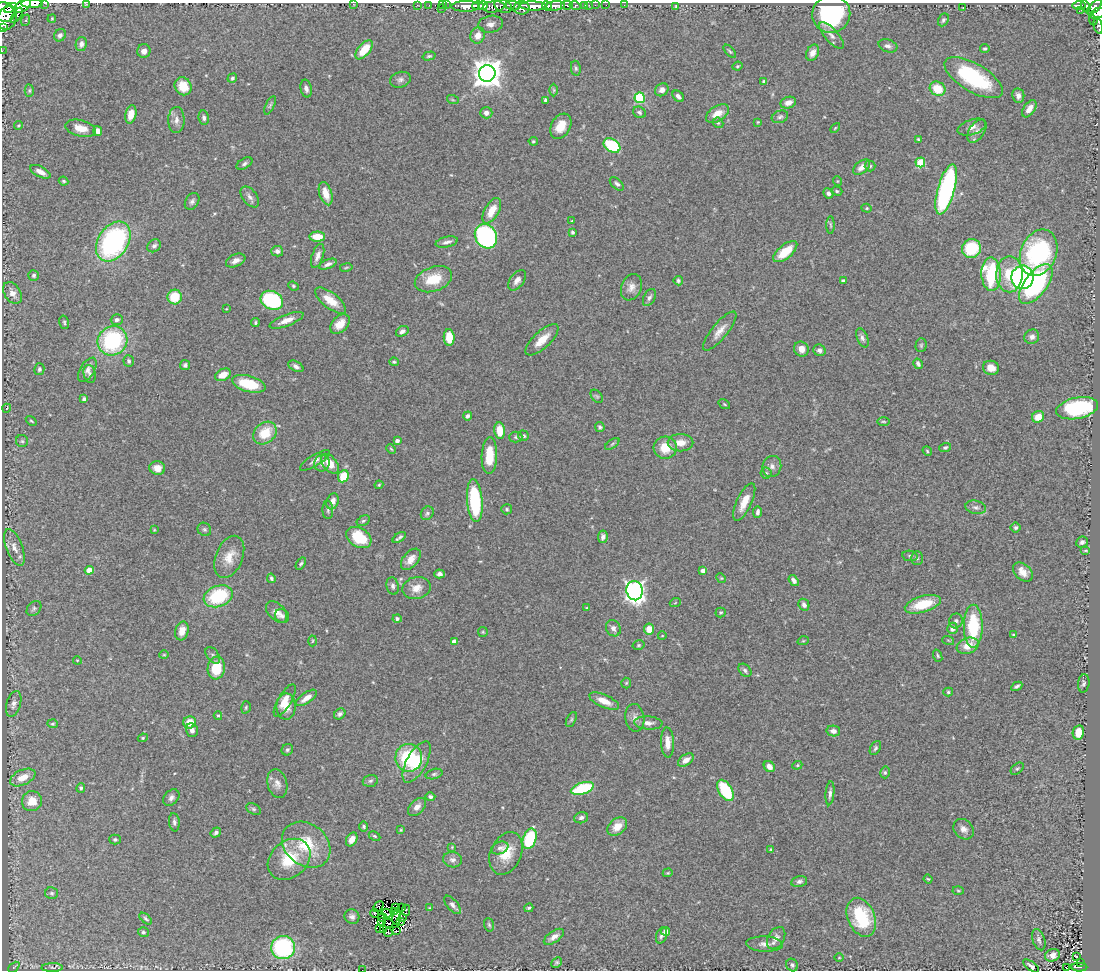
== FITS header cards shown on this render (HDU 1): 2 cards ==
NAXIS1  =                 1098
NAXIS2  =                  968

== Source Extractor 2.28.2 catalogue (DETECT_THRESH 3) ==
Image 1098 x 968 px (HDU 1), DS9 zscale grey, 1 PNG px = 1 image px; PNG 1102 x 972 px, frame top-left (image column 1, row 968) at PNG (2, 3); each listed source drawn as its Kron ellipse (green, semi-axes under 4 px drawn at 4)
Background 0.632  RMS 0.04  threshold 0.12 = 3 sigma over >= 5 px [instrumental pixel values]
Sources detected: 386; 7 with non-positive FLUX_AUTO (blend fragments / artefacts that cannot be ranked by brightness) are neither listed nor drawn; the other 379 listed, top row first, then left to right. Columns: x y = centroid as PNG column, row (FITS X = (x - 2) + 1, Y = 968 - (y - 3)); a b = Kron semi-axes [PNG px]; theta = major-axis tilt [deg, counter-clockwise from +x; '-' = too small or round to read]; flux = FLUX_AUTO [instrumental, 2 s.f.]
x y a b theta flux
44 3 3 2 - 16
32 4 11 3 0 1100
86 4 3 2 - 2
353 4 2 2 - 34
417 5 2 2 - 11
429 5 2 2 - 8.1
442 5 3 3 - 8.3
446 5 3 2 - 6.1
513 5 7 4 -10 380
567 5 6 3 -8 220
585 5 3 3 - 49
589 5 3 2 - 7.7
595 5 2 2 - 7.9
606 5 2 2 - 6.6
624 5 2 2 - 8.7
22 6 9 5 29 1400
466 6 14 5 1 1500
478 6 5 3 - 790
483 6 4 4 - 720
503 6 9 6 -23 520
533 6 13 4 -2 1800
547 6 5 4 - 780
556 6 9 4 5 990
575 6 5 3 - 140
676 6 4 2 - 1.7
1079 6 7 3 1 130
1086 6 6 4 -62 180
494 7 11 5 7 530
1094 7 10 4 45 430
10 8 7 4 25 6900
441 8 2 2 - 13
522 8 8 6 2 1200
963 8 3 2 - 1.7
1081 10 4 3 - 13
4 12 11 9 -19 2600
1097 13 8 5 22 170
831 14 19 18 - 350
17 15 9 3 56 39
7 18 12 9 66 2700
52 19 4 3 - 3
26 20 6 4 72 2.8
943 20 7 5 61 5.8
1093 20 5 3 - 31
490 24 12 8 9 22
1098 26 8 4 -77 78
2 28 4 3 - 210
60 35 6 5 - 9
478 35 8 7 - 28
831 35 17 6 -47 16
81 44 7 5 81 9.7
888 46 10 6 -18 9.4
985 48 5 4 - 4.1
364 50 11 6 50 66
2 51 2 2 - 3.5
144 51 7 6 - 14
730 51 8 3 -49 4.1
813 53 8 6 63 18
429 56 7 4 14 5.1
737 66 5 3 - 3.1
576 68 7 5 -80 5.4
487 73 8 8 - 3600
232 78 5 4 - 5.1
974 78 33 14 -30 230
400 80 10 7 15 10
764 82 4 3 - 6.4
183 86 9 8 - 51
306 89 9 5 -77 10
938 89 8 7 - 66
554 90 6 4 -90 4.3
662 90 7 6 - 13
29 91 6 4 89 3.6
678 96 7 4 -46 10
1018 96 7 6 - 14
640 98 5 5 - 190
453 100 6 4 -18 3.3
545 100 4 3 - 4.7
788 103 8 5 17 17
270 105 10 3 65 4.9
1029 109 10 5 54 19
639 112 6 5 - 6.2
486 113 6 5 - 13
131 114 9 5 77 32
717 114 13 7 32 30
780 117 8 6 21 6.6
204 118 7 5 -81 8
176 120 13 8 89 17
758 122 3 2 - 2.3
718 123 6 4 -41 3.8
19 125 4 3 - 2.4
561 126 13 9 59 41
972 127 15 7 18 18
81 128 15 8 -14 33
835 128 6 3 46 2.8
98 131 5 4 - 15
977 131 13 7 56 14
918 139 4 3 - 3.4
533 141 4 4 - 4
612 145 9 6 -33 180
920 162 5 5 - 130
244 164 9 5 30 6.7
870 166 5 5 - 4.6
862 167 10 6 39 19
40 172 11 5 -28 17
64 181 5 3 - 3.3
837 181 5 3 - 2.3
617 184 8 5 -42 6.9
946 189 26 8 74 550
837 191 5 4 - 4.3
828 193 5 5 - 8.8
326 194 12 6 -73 38
250 197 12 7 -52 12
192 201 9 6 57 8.7
867 208 5 4 - 3.4
492 211 14 7 60 45
572 221 4 2 - 1.8
830 225 8 3 -89 3.9
572 232 4 3 - 5.4
486 236 13 10 -60 480
317 237 8 5 -2 47
113 242 22 15 57 530
447 242 11 5 13 11
154 246 7 6 - 7.7
971 248 9 9 - 120
277 251 6 5 - 9
785 252 14 6 39 66
1039 253 24 18 67 360
318 256 12 5 71 14
236 261 10 6 24 15
328 264 9 4 23 10
346 267 6 3 10 3
991 274 17 9 -88 220
1009 274 18 13 90 82
34 275 5 5 - 5.2
1023 277 11 11 - 710
433 279 19 12 20 70
517 280 11 7 52 14
678 281 5 4 - 4.8
843 281 4 3 - 7.2
1036 284 23 11 53 320
293 286 5 4 - 3.7
631 287 13 10 68 19
12 293 12 8 -57 20
175 297 7 7 - 73
649 298 9 5 63 8.3
272 300 12 9 -26 270
331 300 18 7 -38 45
226 309 3 3 - 1.7
117 320 6 5 - 10
286 320 18 5 21 25
64 322 7 4 -76 4.7
255 323 4 4 - 4.3
340 324 11 7 45 32
402 331 7 4 31 8.7
720 331 24 8 51 27
449 337 8 5 -86 51
1032 337 7 7 - 12
862 338 10 5 -67 8.7
542 340 21 8 43 42
112 341 15 14 - 270
921 345 7 5 89 4.7
801 349 8 7 - 22
819 350 6 5 - 10
129 361 6 5 - 5.5
394 362 5 4 - 4.5
918 364 5 4 - 9.3
185 365 5 5 - 6.7
296 366 8 5 -29 8.4
991 368 8 7 - 26
39 369 6 5 - 6.6
87 370 14 7 58 15
90 374 9 6 -78 7.7
223 375 8 5 27 28
249 384 17 8 -15 91
597 396 7 5 -49 4.4
84 399 4 4 - 7.2
724 404 6 3 -36 2.7
7 408 5 3 - 2.2
1077 408 21 10 12 290
467 416 4 3 - 7.3
1038 417 6 5 - 32
31 421 6 3 -33 3.2
883 421 6 3 -1 3
600 427 5 5 - 5.2
500 431 8 5 -83 47
265 433 13 10 41 69
524 436 5 5 - 4.2
516 437 6 5 - 5
22 441 6 6 - 5.1
397 441 4 3 - 11
680 443 13 8 1 28
612 444 8 4 36 4.5
945 447 6 4 19 5.2
665 448 12 11 - 54
391 449 5 3 - 2.7
927 451 5 4 - 3.3
489 456 18 8 88 63
315 460 17 5 31 12
322 463 8 7 - 13
330 464 11 7 -50 38
772 466 11 9 74 15
157 468 8 7 - 26
766 473 5 5 - 4.5
343 476 6 5 - 73
379 485 4 3 - 3.1
332 501 8 6 69 21
475 501 21 7 -85 220
744 502 20 7 65 35
976 507 10 6 -13 11
507 509 5 5 - 4.5
328 510 9 5 -89 6.8
758 512 5 3 - 7.4
427 513 7 6 - 6.4
363 521 7 4 30 5
1016 528 5 5 - 6.1
204 529 7 6 - 5.5
154 530 3 2 - 1.8
359 537 13 9 -31 97
399 537 7 3 36 5.6
603 537 6 5 - 10
1082 542 6 5 - 8.7
14 547 19 8 -69 26
1086 550 5 2 - 2.7
910 556 8 5 -10 5.8
229 557 22 13 68 45
917 558 7 6 - 5.5
411 559 12 7 49 23
301 564 7 4 57 4.7
89 570 4 4 - 44
703 571 4 4 - 17
1023 572 11 7 -42 26
440 574 5 4 - 9.9
271 578 5 4 - 5.1
721 578 5 4 - 2.8
794 581 6 4 -53 10
393 586 9 6 -79 8.9
417 588 14 11 13 30
635 591 10 8 -78 1100
218 596 15 10 21 160
675 603 5 3 - 2.3
923 604 18 8 16 87
804 605 6 5 - 9.9
34 608 8 6 48 6.6
587 608 4 3 - 2.7
277 612 13 8 -45 19
721 612 5 5 - 4.2
282 616 7 6 - 7.8
397 618 4 4 - 6.3
956 621 7 6 - 7.7
973 626 21 9 90 160
613 628 8 7 - 11
952 628 5 5 - 18
649 629 5 5 - 35
182 631 9 6 76 28
483 632 5 5 - 3
1013 635 4 3 - 2.6
662 636 4 3 - 2.1
948 640 6 4 -19 3.1
312 641 5 3 - 2.8
803 641 6 3 18 3
454 642 4 4 - 27
639 645 6 4 15 4.6
968 646 11 8 20 36
164 655 5 3 - 2.5
213 655 10 5 -53 7.2
938 656 6 4 -71 3.4
77 660 4 3 - 2.3
216 668 11 8 83 94
745 670 7 5 -47 6.9
626 683 5 5 - 3.4
1084 683 9 5 83 7
1017 686 6 3 28 5.4
948 692 5 4 - 4.1
307 698 12 5 35 21
285 701 18 6 59 28
604 701 16 6 -24 32
14 704 13 7 73 14
246 707 6 4 74 3.7
286 707 13 9 -89 29
340 714 6 5 - 7.1
218 716 4 3 - 3.5
635 718 14 9 -81 17
571 720 8 4 64 4.4
190 722 6 6 - 42
648 723 14 6 -4 18
52 724 5 3 - 3.3
192 730 7 6 - 12
833 731 7 5 -12 12
1078 732 7 5 79 32
143 738 5 4 - 3.1
667 743 15 6 -88 26
875 748 8 5 60 5.5
287 750 6 5 - 5.5
409 758 14 13 - 180
686 760 9 5 35 17
417 762 23 10 61 61
797 765 5 4 - 3.5
769 767 6 5 - 18
1017 769 7 5 39 4.8
885 772 6 4 77 4.7
434 774 8 5 15 5.7
23 777 13 7 25 34
370 781 8 5 16 6.7
277 784 15 9 -74 20
81 788 5 4 - 6.5
582 788 12 5 17 210
725 790 11 6 -59 150
830 793 12 4 85 8.7
171 797 9 6 45 11
430 797 5 4 - 6.9
32 801 10 10 - 36
417 807 11 7 46 17
253 809 8 5 -27 5.4
581 818 7 5 16 9
174 822 9 5 -84 7.9
364 826 5 4 - 4.6
617 826 11 7 40 34
964 829 11 9 -44 16
401 830 4 3 - 2.3
216 833 5 4 - 6.8
374 836 6 4 -27 4.2
115 839 5 5 - 4.9
352 839 7 5 59 20
530 839 10 6 71 190
306 845 26 20 -39 120
452 847 4 2 - 2.1
500 848 9 6 22 8.3
771 849 3 3 - 3
506 853 22 15 66 66
289 859 23 18 41 100
452 860 9 7 -10 12
668 873 5 4 - 3
928 879 4 3 - 2.8
799 881 8 5 13 8.9
958 891 5 3 - 2.9
52 893 6 5 - 4.8
453 905 11 5 -49 11
378 907 6 3 44 2.8
395 907 3 2 - 1.9
402 908 3 2 - 2
429 908 4 3 - 2.8
529 908 4 3 - 4.2
406 910 5 2 - 3.2
394 912 3 2 - 1.8
375 913 4 3 - 2.8
387 913 5 2 - 2.2
352 917 8 7 - 10
397 917 8 3 84 8.9
861 917 20 13 -67 180
382 918 4 2 - 2.6
403 918 4 3 - 5.8
146 919 7 4 -41 5.3
382 922 2 2 - 2.6
400 922 2 2 - 1.2
388 923 5 2 - 2.2
489 925 7 5 -73 5.1
380 928 4 2 - 3.2
384 930 4 3 - 2.3
397 931 4 2 - 1
666 931 4 4 - 22
143 932 5 5 - 5.2
388 932 4 2 - 0.47
661 935 8 5 70 8.5
554 937 11 5 34 18
776 938 12 8 59 16
1039 940 11 6 -72 8.9
765 944 18 7 -3 20
283 948 12 11 - 330
1052 955 7 6 - 13
1076 956 3 2 - 2.3
839 958 5 3 - 2.4
557 962 5 4 - 4.4
1080 962 3 2 - 4.3
792 965 6 5 - 7.4
1031 966 9 4 -38 7.1
14 967 6 3 45 2.6
1079 967 8 2 -1 40
52 968 11 4 1 6.3
1066 968 3 2 - 9.3
362 970 2 2 - 7.1
At the frame edge (FLAGS 8, measured only in part): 12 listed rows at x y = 44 3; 32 4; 353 4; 10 8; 4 12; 1097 13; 7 18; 1098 26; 2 28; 2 51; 283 948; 362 970
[7 non-positive-flux detections neither listed nor drawn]